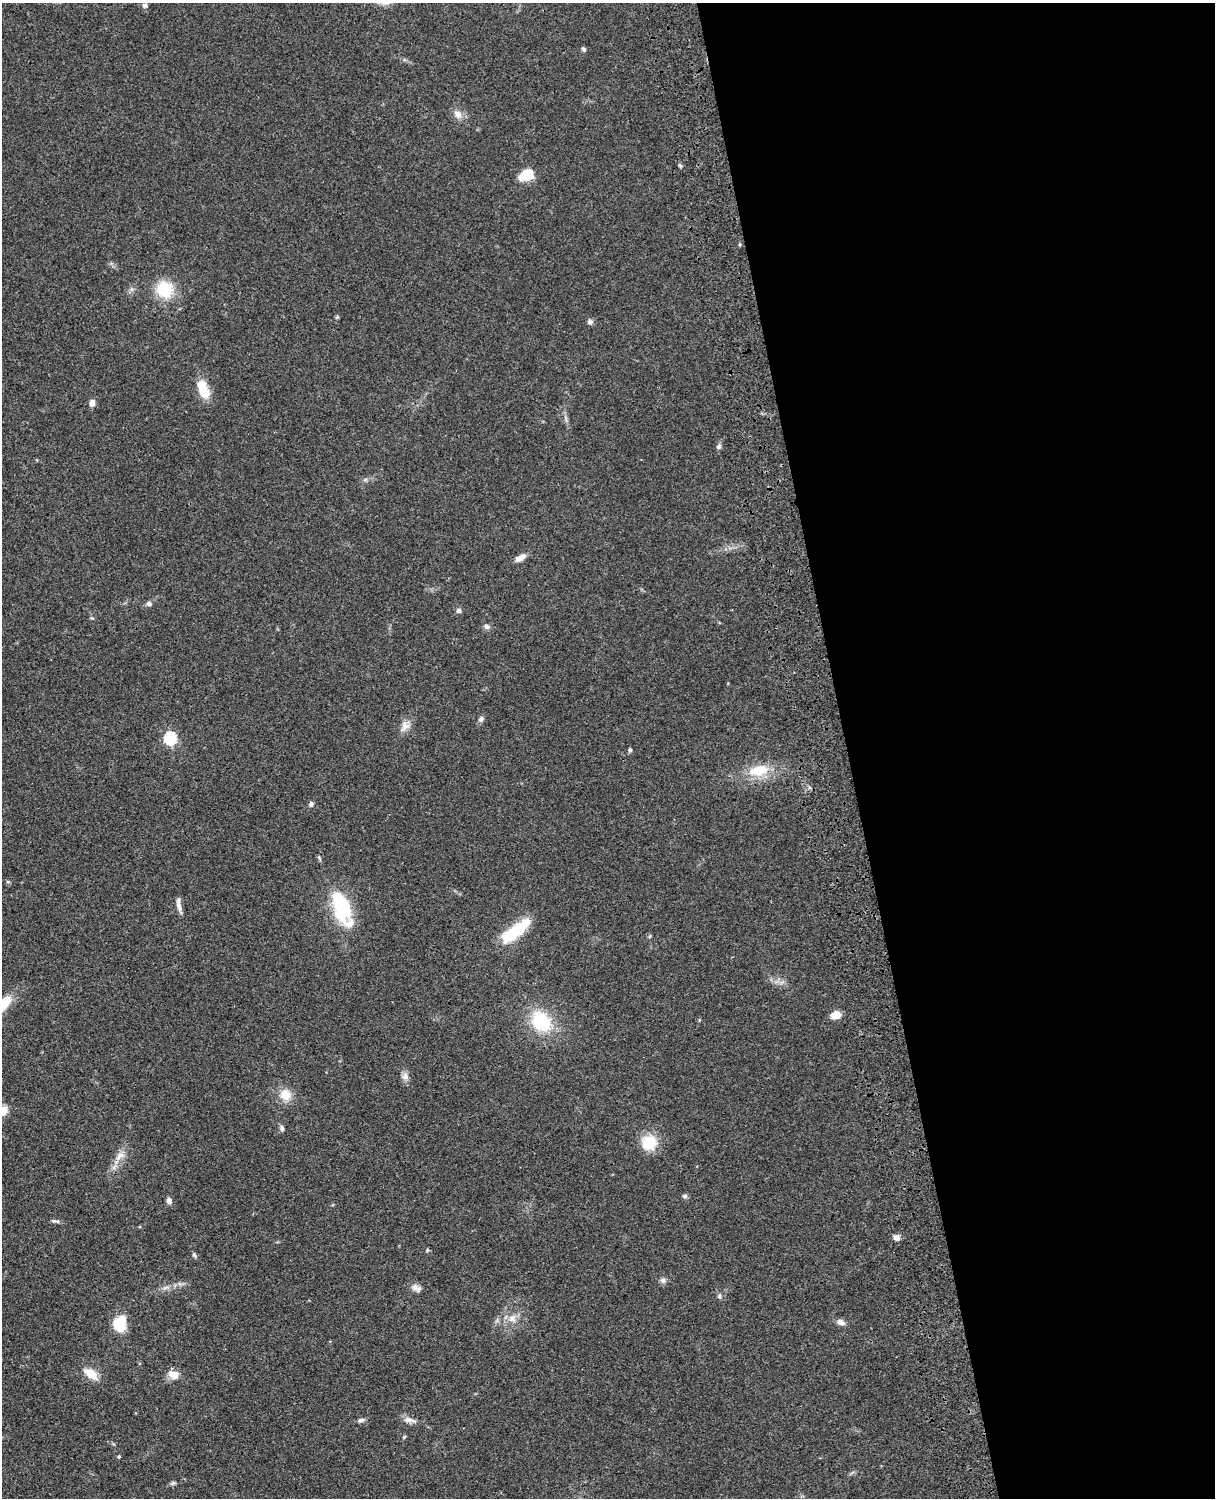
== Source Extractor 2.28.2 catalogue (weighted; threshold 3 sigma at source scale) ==
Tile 8 of 4 x 3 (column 4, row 2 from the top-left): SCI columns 3758-4970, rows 1771-3266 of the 5089 x 4925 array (HDU 1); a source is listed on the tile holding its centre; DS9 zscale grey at full resolution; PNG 1217 x 1500 px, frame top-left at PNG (2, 3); no overlay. Shown black and unused: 30% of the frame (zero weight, under 3 of 4 exposures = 6% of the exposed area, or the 3 px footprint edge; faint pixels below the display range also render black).
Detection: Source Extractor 2.28.2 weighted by HDU 2 'WHT'; one run over the whole footprint, this tile lists its part. Background 0.0807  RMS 0.0059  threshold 0.0267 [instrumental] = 3 sigma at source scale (4.5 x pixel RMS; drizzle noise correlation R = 1.50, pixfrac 1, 0.05/0.05 arcsec/px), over >= 5 px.
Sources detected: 54; all 54 listed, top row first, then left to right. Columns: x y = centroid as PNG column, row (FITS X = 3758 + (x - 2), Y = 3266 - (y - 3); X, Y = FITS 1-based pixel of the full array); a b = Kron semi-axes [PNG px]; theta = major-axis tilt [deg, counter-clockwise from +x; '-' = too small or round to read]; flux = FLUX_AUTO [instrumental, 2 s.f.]
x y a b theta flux
145 5 6 5 - 1.9
583 49 6 5 - 1.2
458 114 13 10 -50 4.4
526 175 16 11 21 14
165 289 17 17 - 23
337 317 5 4 - 0.83
590 322 7 6 - 1.7
203 389 22 11 -69 13
92 403 8 6 83 3.1
566 418 10 3 -69 1.3
719 446 8 6 66 1.5
365 480 7 4 19 1.1
520 558 13 6 30 4.4
149 604 7 6 - 1.8
459 610 7 6 - 1.6
487 627 8 6 -14 1.8
481 719 8 6 58 1.8
405 726 16 12 45 4.9
170 738 6 6 - 74
630 750 5 4 - 1
759 771 28 14 12 17
311 804 7 6 - 1.5
8 882 6 4 -18 0.69
179 905 19 5 -79 3.4
342 908 36 16 -69 46
515 931 38 12 37 27
5 1003 19 13 53 12
835 1015 10 7 13 7.1
541 1022 20 15 -48 39
405 1076 11 9 -69 3
286 1095 14 13 - 9
2 1111 10 8 15 10
282 1128 8 5 -75 1.5
649 1142 17 16 - 16
119 1156 18 9 37 5.6
685 1196 6 6 - 1.4
169 1201 8 6 -67 2.4
53 1221 9 5 -13 1.5
897 1238 8 7 - 2.6
427 1250 5 4 - 0.87
194 1255 7 5 -62 1.2
663 1280 8 6 -15 2
414 1287 11 9 38 3.1
165 1288 10 6 19 2.4
719 1296 8 5 -90 1.3
512 1318 11 11 - 5
840 1322 10 7 -19 3.1
120 1324 14 11 79 20
91 1374 15 9 -39 10
174 1375 14 10 -17 6
361 1420 9 5 3 1.6
410 1420 21 6 -12 3.6
119 1456 4 4 - 0.79
173 1483 8 5 11 1.2
Isophote crosses this tile's border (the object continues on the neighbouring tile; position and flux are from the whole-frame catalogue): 2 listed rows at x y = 5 1003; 2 1111